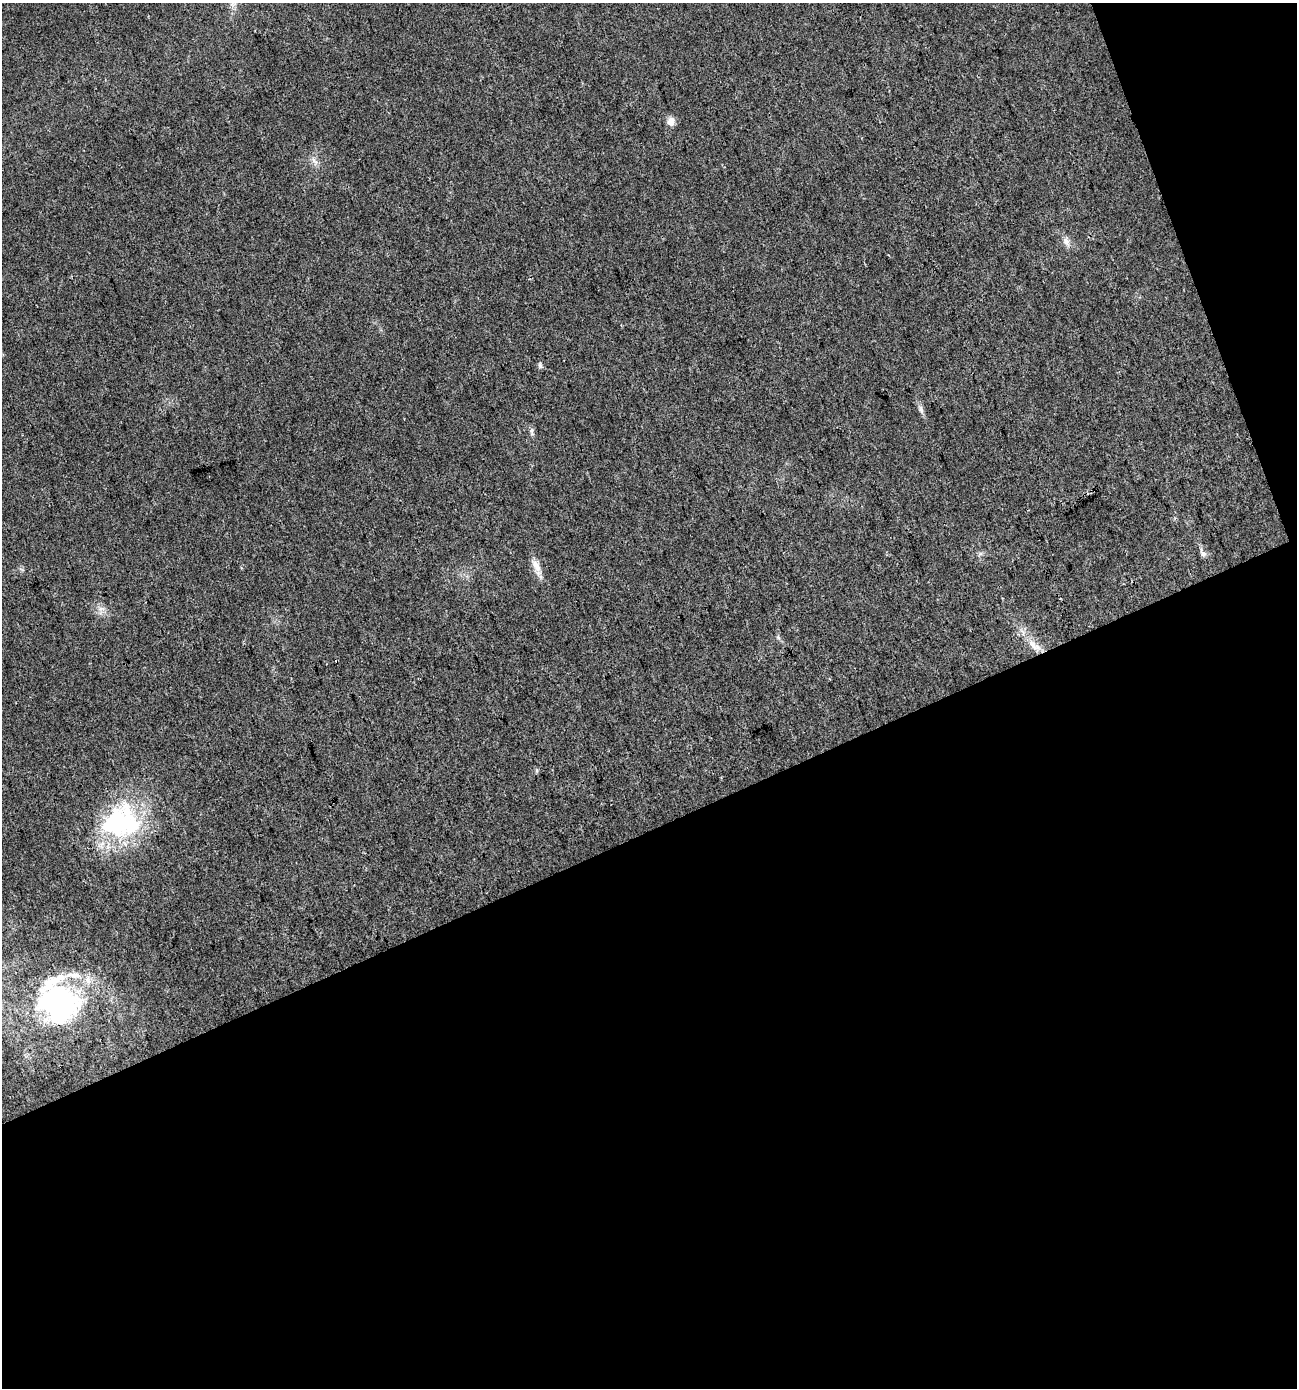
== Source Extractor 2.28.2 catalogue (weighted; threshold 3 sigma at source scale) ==
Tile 4 of 2 x 2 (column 2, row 2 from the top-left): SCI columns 1345-2639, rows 2-1387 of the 2705 x 2772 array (HDU 1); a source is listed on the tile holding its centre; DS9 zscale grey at full resolution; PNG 1299 x 1390 px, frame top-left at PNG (2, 3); no overlay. Shown black and unused: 43% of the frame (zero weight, under 3 of 4 exposures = <1% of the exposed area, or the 3 px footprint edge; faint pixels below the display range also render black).
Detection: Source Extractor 2.28.2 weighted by HDU 2 'WHT'; one run over the whole footprint, this tile lists its part. Background 0.0215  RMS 0.0046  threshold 0.0205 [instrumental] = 3 sigma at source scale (4.5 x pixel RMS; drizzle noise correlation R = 1.50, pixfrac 1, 0.0396/0.0396 arcsec/px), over >= 5 px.
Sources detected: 18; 1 inside a brighter object's white glare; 2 cosmic-ray / hot-pixel residue — not listed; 2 inside a brighter listed object's ellipse — not listed separately; the other 13 listed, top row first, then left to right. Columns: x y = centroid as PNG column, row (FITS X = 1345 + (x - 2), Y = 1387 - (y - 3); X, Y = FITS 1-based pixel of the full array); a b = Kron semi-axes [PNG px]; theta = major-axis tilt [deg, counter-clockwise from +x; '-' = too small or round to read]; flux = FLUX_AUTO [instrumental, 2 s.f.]
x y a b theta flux
671 121 11 9 -85 3.1
313 160 7 4 -70 1.3
1066 242 11 8 -58 2.5
540 365 9 5 -64 0.96
921 409 12 5 -74 1.7
532 431 12 4 -87 1.2
1203 554 9 7 -35 1.6
536 566 19 9 -61 4.1
101 609 7 4 -18 1.3
778 637 7 4 -72 0.78
1034 646 24 8 -42 6.3
116 823 51 35 46 60
58 1003 50 44 -30 88